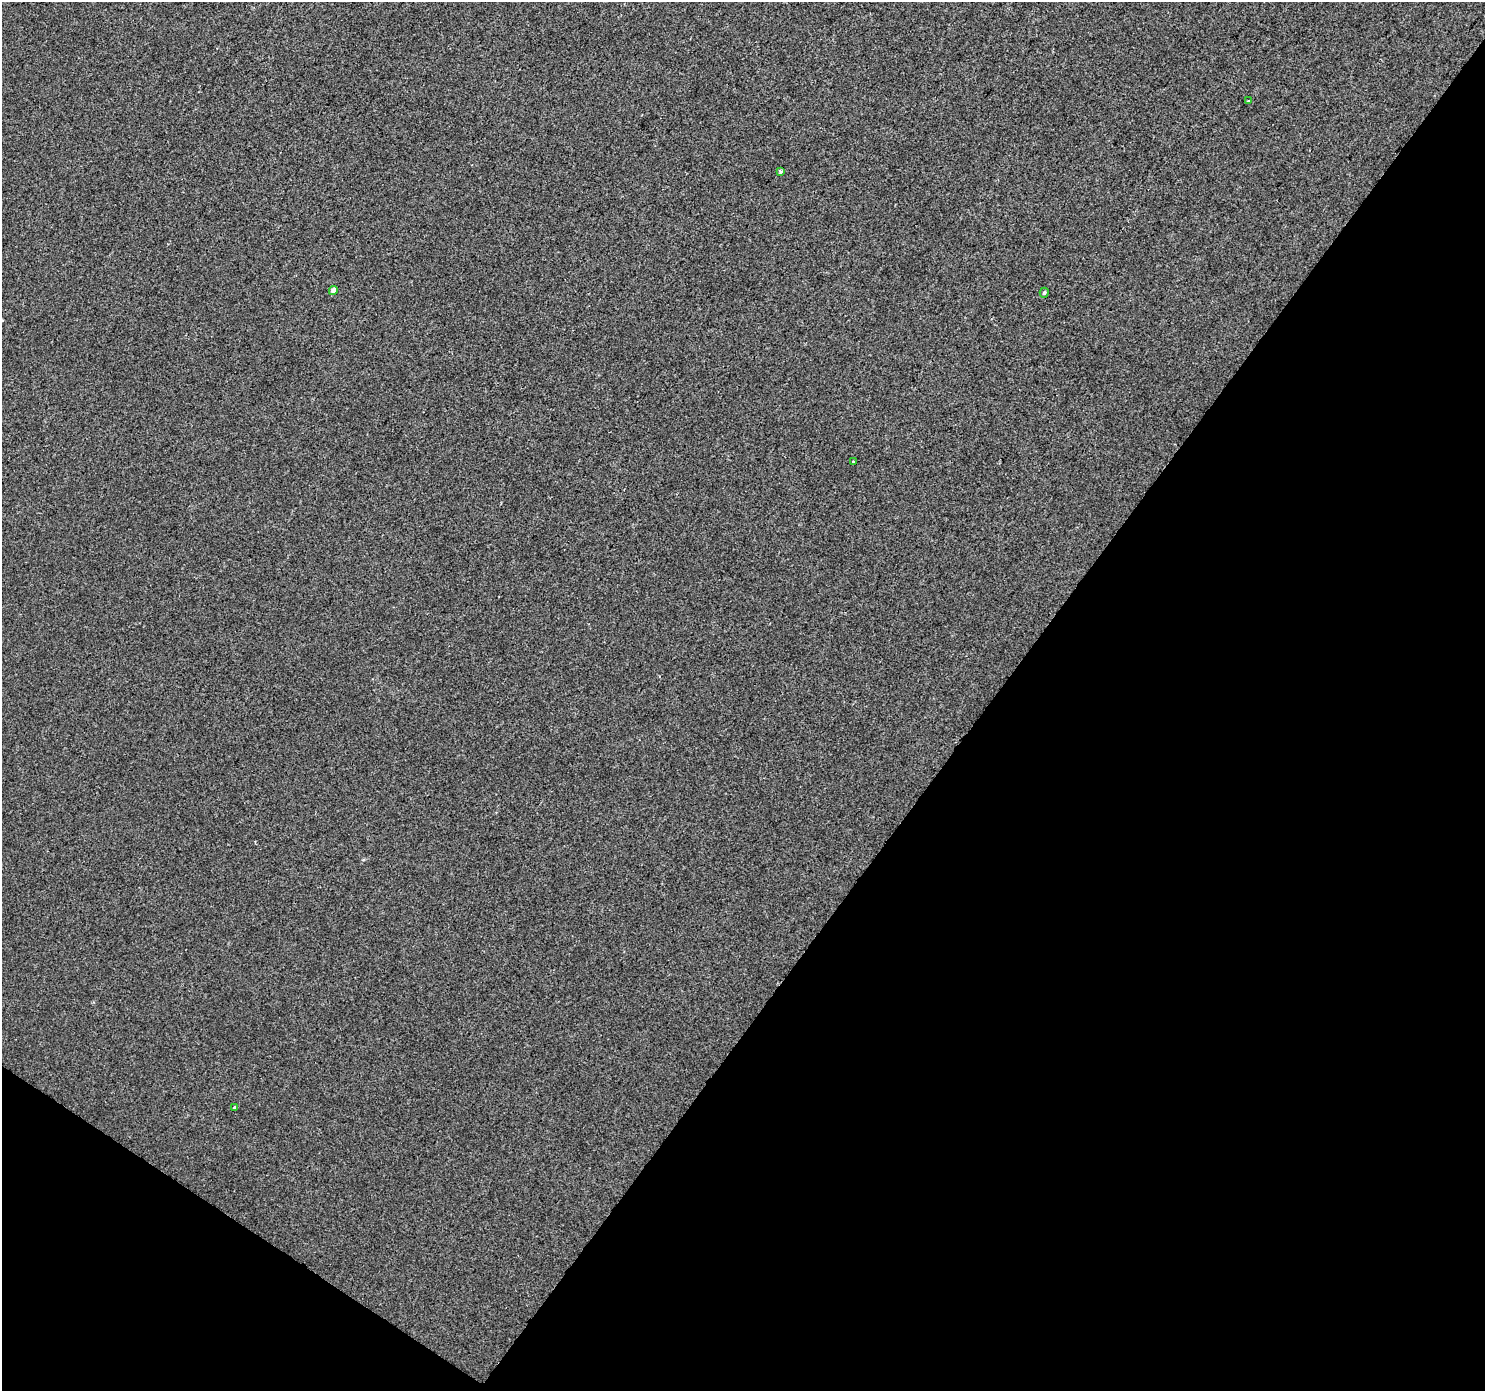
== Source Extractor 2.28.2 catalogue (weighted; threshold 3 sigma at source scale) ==
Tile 15 of 4 x 4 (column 3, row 4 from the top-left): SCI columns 2966-4448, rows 185-1573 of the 5936 x 5989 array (HDU 1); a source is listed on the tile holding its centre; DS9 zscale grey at full resolution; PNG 1487 x 1393 px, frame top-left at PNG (2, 2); each listed source drawn as its Kron ellipse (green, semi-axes under 4 px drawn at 4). Shown black and unused: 37% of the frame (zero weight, under 2 of 3 exposures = <1% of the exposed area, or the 3 px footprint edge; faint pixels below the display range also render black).
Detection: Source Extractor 2.28.2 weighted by HDU 2 'WHT'; one run over the whole footprint, this tile lists its part. Background 4.00e-04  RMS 0.0042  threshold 0.019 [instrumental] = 3 sigma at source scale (4.5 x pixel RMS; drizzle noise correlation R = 1.50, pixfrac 1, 0.0396/0.0396 arcsec/px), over >= 5 px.
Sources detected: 6; all 6 listed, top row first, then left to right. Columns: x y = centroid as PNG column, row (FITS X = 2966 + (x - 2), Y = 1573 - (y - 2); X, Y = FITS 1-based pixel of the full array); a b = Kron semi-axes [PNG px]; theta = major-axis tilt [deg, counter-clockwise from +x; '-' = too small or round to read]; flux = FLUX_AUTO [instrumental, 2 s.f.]
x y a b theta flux
1249 101 4 3 - 0.56
780 171 3 3 - 2.5
333 290 4 4 - 3.1
1044 293 5 4 - 0.69
853 462 4 3 - 3.2
235 1107 4 3 - 2.3